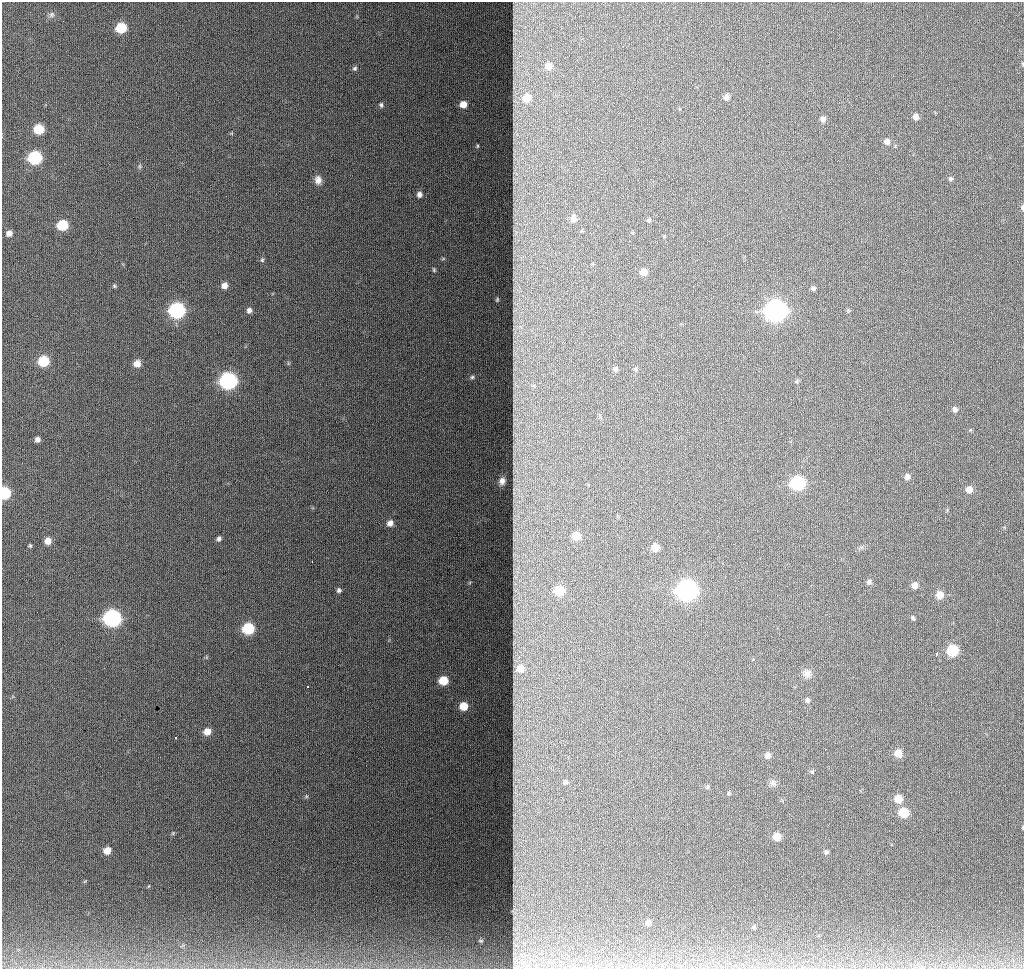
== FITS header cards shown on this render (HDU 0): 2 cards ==
NAXIS1  =                 1022
NAXIS2  =                  967

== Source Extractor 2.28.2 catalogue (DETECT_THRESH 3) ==
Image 1022 x 967 px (HDU 0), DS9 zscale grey, 1 PNG px = 1 image px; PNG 1026 x 971 px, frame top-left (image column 1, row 967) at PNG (2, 2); no overlay
Background 1200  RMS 11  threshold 34.4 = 3 sigma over >= 5 px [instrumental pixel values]
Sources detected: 95; all 95 listed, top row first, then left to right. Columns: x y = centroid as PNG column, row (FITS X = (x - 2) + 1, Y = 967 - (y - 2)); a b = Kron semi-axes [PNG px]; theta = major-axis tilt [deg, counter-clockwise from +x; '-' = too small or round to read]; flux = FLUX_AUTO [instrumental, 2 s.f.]
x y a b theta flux
51 15 8 7 - 2200
121 28 7 7 - 35000
548 66 8 7 - 6200
355 68 7 6 - 1600
726 97 8 7 - 2300
527 98 12 11 - 15000
463 104 7 7 - 8500
381 105 6 5 - 1500
916 117 6 5 - 4300
823 119 5 5 - 3300
39 129 7 7 - 25000
887 141 7 6 - 3700
477 146 6 4 89 840
35 158 8 7 - 99000
139 166 6 4 -90 1200
950 179 6 5 - 1800
318 180 11 8 -87 5100
419 194 7 6 - 3500
1022 207 7 4 -86 1700
573 218 6 5 - 3900
649 220 6 4 57 1400
62 225 7 6 - 37000
9 233 5 5 - 3700
443 259 6 4 1 1200
262 260 6 5 - 1400
434 270 7 5 -75 1500
644 272 7 6 - 7000
224 285 6 6 - 5800
114 286 6 4 -69 1000
813 288 5 5 - 1800
177 310 8 8 - 170000
249 310 6 5 - 3100
776 310 9 8 - 660000
43 361 7 7 - 38000
137 363 7 6 - 7600
615 369 6 6 - 2100
635 369 6 4 -88 1100
472 377 8 5 10 1700
228 381 8 8 - 230000
797 382 7 4 -90 1100
533 385 6 4 -19 1300
955 409 6 6 - 2600
37 439 5 5 - 3100
907 477 6 6 - 3200
502 481 5 4 - 2600
798 483 8 7 - 110000
969 489 6 6 - 7500
4 493 7 6 - 53000
390 523 7 6 - 4900
576 536 6 6 - 11000
219 539 6 5 - 2100
48 541 6 6 - 6100
30 545 5 4 - 990
655 547 7 6 - 8700
312 562 3 2 - 2900
869 582 6 5 - 2200
914 585 7 6 - 4600
339 590 6 5 - 1900
686 590 9 8 - 420000
559 591 7 6 - 19000
940 595 7 7 - 8800
112 618 8 7 - 290000
913 618 6 4 -63 1300
248 629 7 7 - 52000
952 650 7 7 - 44000
936 654 4 3 - 2200
520 668 11 11 - 12000
807 673 11 11 - 5000
443 680 7 6 - 22000
308 687 3 3 - 1400
807 700 7 5 -67 2000
463 706 7 7 - 15000
207 732 7 7 - 7700
175 738 3 3 - 4000
825 749 2 2 - 640
898 753 7 6 - 11000
768 755 7 6 - 4500
812 772 6 5 - 1200
566 782 4 3 - 1200
773 783 10 9 - 3300
707 787 6 5 - 1200
729 793 5 4 - 890
306 796 6 4 -72 890
898 799 7 6 - 12000
903 812 6 6 - 28000
1023 827 5 3 - 720
173 833 6 4 47 840
777 837 6 6 - 11000
107 850 7 6 - 9000
826 852 7 6 - 1700
872 909 2 2 - 700
648 922 6 5 - 3200
754 927 4 4 - 1100
481 941 6 4 0 1100
516 966 13 9 3 4300
At the frame edge (FLAGS 8, measured only in part): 4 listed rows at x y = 1022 207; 4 493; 1023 827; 516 966